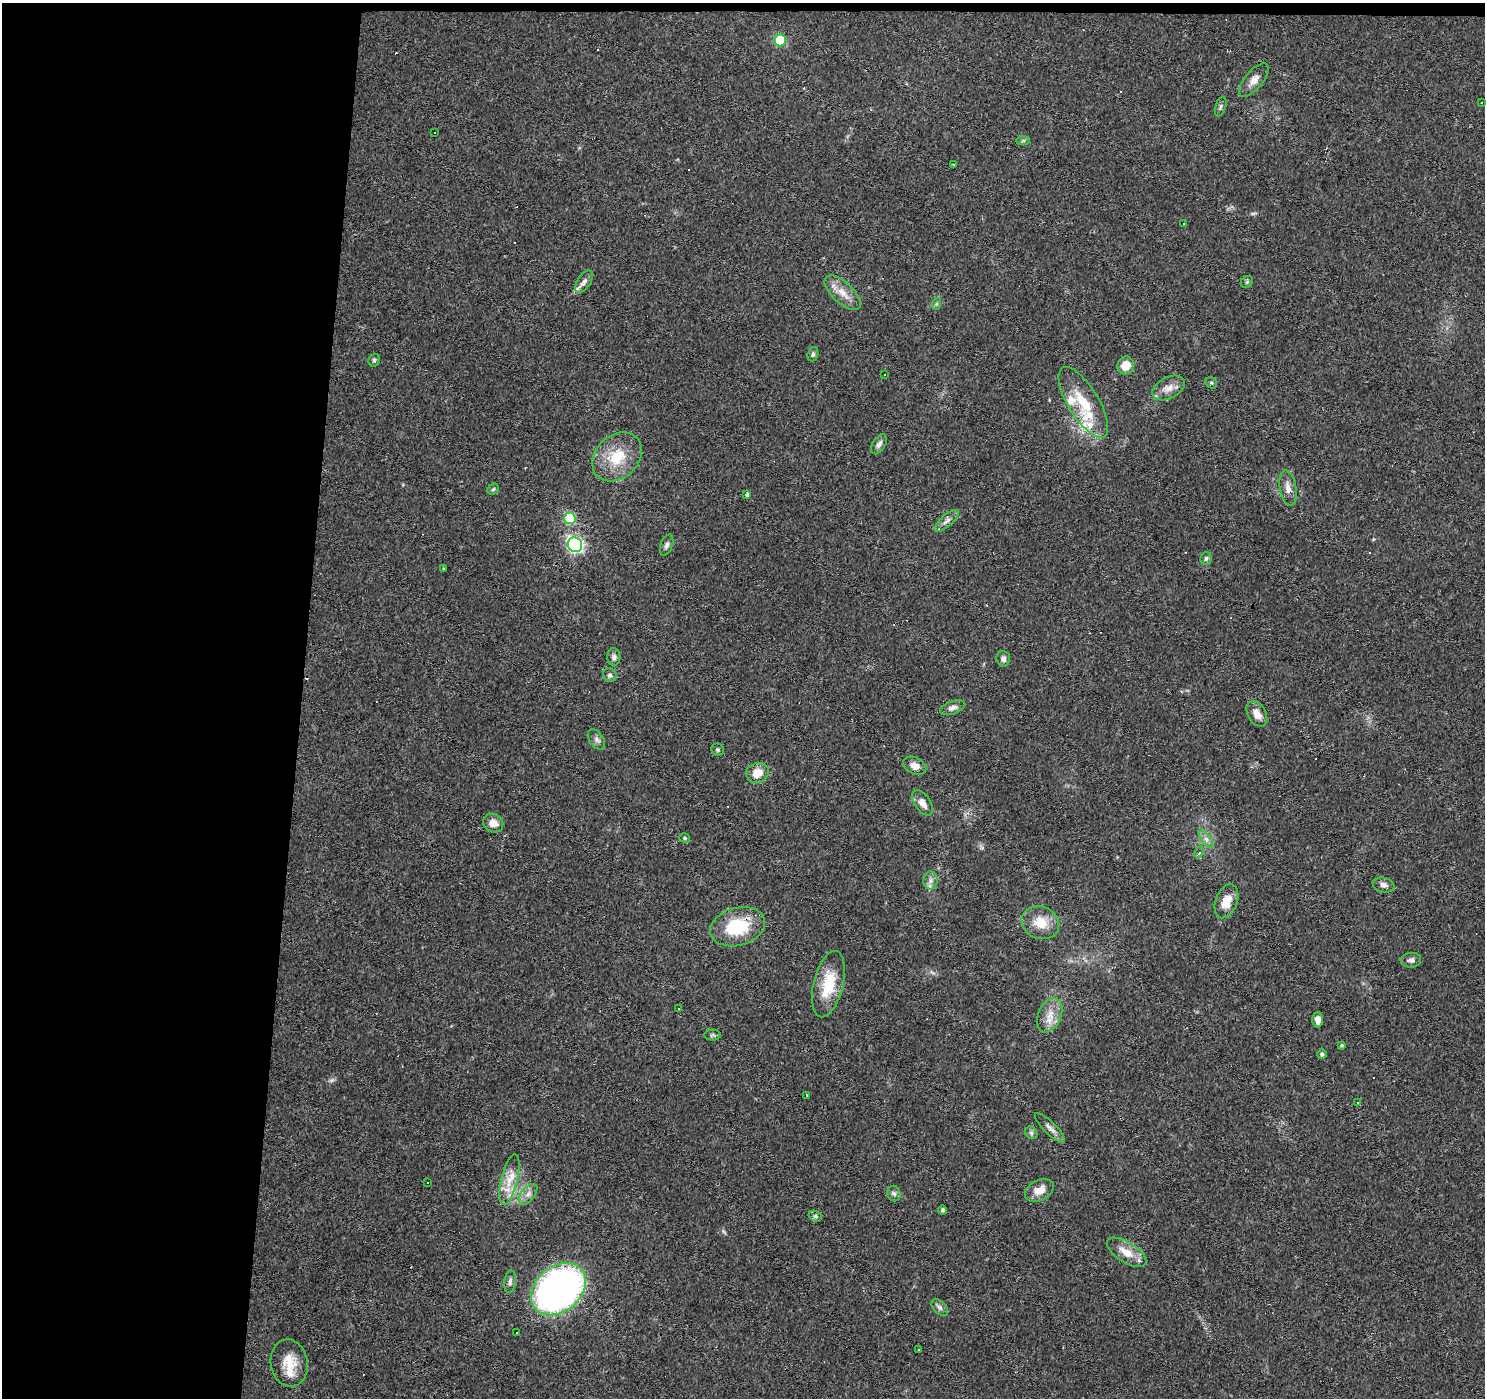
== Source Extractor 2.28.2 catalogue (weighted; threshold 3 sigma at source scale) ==
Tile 1 of 3 x 3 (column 1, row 1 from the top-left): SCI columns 1-1483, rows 3018-4413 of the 4453 x 4693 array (HDU 1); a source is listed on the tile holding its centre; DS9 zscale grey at full resolution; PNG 1487 x 1400 px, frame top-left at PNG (2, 3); each listed source drawn as its Kron ellipse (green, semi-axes under 4 px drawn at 4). Shown black and unused: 21% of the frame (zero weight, under 3 of 4 exposures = <1% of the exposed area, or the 3 px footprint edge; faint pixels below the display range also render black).
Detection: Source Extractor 2.28.2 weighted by HDU 2 'WHT'; one run over the whole footprint, this tile lists its part. Background 0.0271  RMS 0.0037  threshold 0.0166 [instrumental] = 3 sigma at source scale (4.5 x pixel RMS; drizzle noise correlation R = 1.50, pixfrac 1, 0.0396/0.0396 arcsec/px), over >= 5 px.
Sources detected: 113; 1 too faint to see at this stretch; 32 cosmic-ray / hot-pixel residue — neither listed nor drawn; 5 inside a brighter listed object's ellipse — not listed separately; the other 75 listed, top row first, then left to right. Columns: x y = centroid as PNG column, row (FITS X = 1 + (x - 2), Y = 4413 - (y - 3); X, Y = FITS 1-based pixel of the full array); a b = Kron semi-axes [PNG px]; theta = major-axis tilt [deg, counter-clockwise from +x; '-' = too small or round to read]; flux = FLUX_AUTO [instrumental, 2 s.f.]
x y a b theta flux
780 40 6 6 - 18
1254 80 20 9 50 3.1
1481 102 3 2 - 0.22
1221 107 10 5 73 0.81
434 133 2 2 - 0.38
1023 141 7 4 1 0.66
953 164 4 3 - 0.76
1184 223 3 2 - 0.64
584 282 12 6 57 1.6
1247 282 6 5 - 0.58
843 293 23 10 -43 5
936 304 6 4 71 0.49
813 354 7 5 71 0.75
374 360 6 5 - 0.81
1126 365 9 8 - 5.2
884 375 2 2 - 0.32
1211 383 6 5 - 0.59
1169 388 17 10 27 3.6
1083 402 40 15 -59 14
879 444 11 6 58 1.6
617 457 27 21 44 13
1288 488 18 8 -80 2.9
493 489 6 5 - 0.6
747 494 4 3 - 2.2
570 518 6 6 - 28
947 521 15 6 41 1.7
575 545 7 7 - 77
667 545 11 6 69 1.3
1206 558 6 5 - 0.8
443 568 2 2 - 0.46
614 657 9 6 89 1.4
1003 659 8 6 -85 1.4
610 675 7 6 - 0.92
953 708 13 6 19 1.6
1257 714 14 9 -59 3.4
596 739 11 7 -55 1.3
718 750 6 6 - 0.73
915 766 12 8 -26 3.3
757 773 11 10 - 5.3
922 803 14 7 -56 3
493 823 10 9 - 3.3
685 838 5 4 - 0.56
1206 839 10 5 -54 1.4
1199 853 6 4 62 0.67
930 881 9 7 89 1.7
1384 885 11 7 -12 1.6
1226 901 18 11 69 5.5
1040 923 19 16 -22 7.1
737 927 28 19 16 19
1411 960 10 7 6 1.4
828 984 34 15 76 13
678 1009 3 3 - 0.76
1050 1015 18 11 67 4.9
1318 1020 8 5 -90 2.1
713 1035 8 5 0 0.74
1342 1045 4 4 - 0.54
1322 1054 5 4 - 0.95
806 1096 3 2 - 0.47
1358 1102 3 3 - 0.39
1050 1128 20 6 -44 2
1031 1133 7 5 -45 0.89
509 1180 26 8 76 5.9
428 1182 3 3 - 0.89
1039 1190 15 10 27 4.2
528 1194 12 6 50 2
894 1194 8 6 -68 0.98
943 1210 4 4 - 0.79
815 1216 7 5 -15 0.73
1127 1252 22 10 -32 5.6
510 1282 11 5 85 1.2
558 1289 30 22 40 160
940 1307 10 6 -45 1.2
517 1333 2 2 - 0.35
918 1350 3 2 - 0.7
289 1363 24 18 -81 8.1
Overlapping masked pixels (flux is a lower limit): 2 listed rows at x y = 1288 488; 737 927